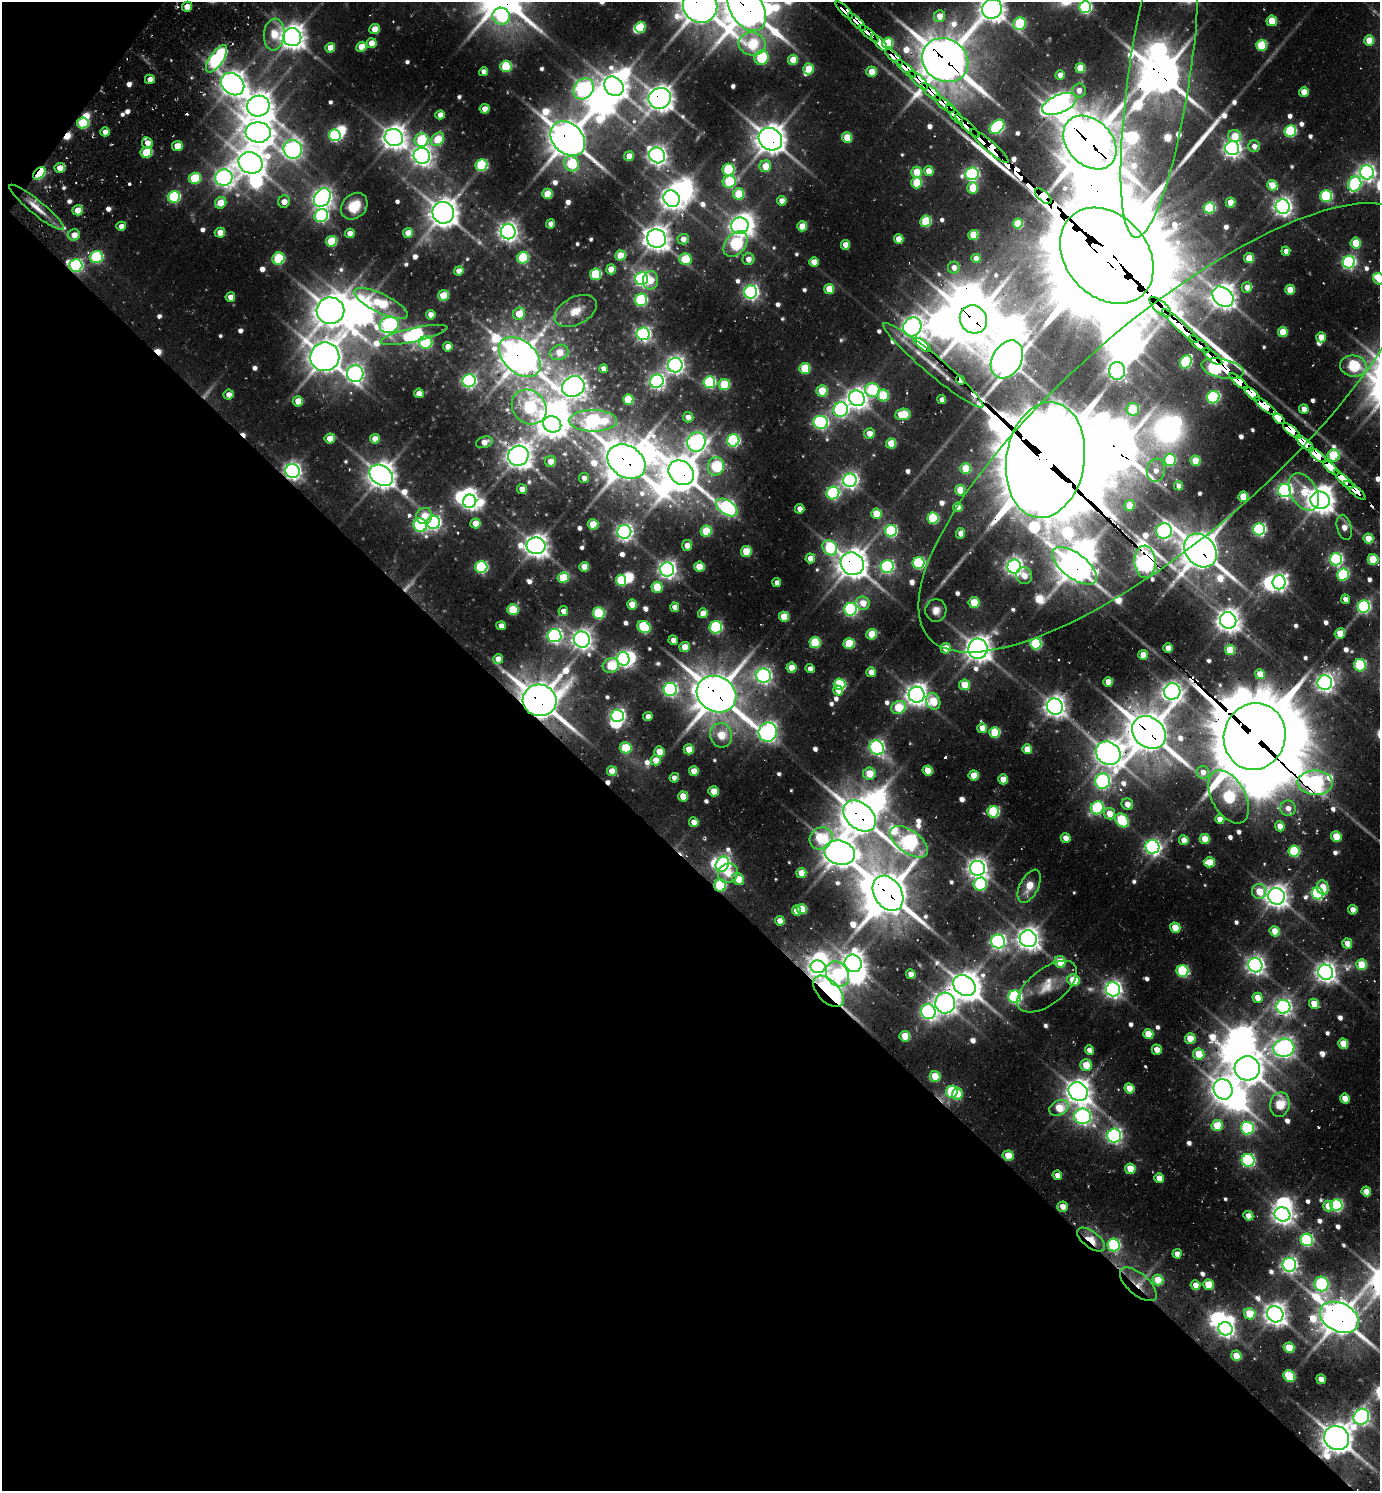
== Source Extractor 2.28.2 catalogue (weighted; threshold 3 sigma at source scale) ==
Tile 9 of 4 x 4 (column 1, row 3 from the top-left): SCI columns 303-1680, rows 1559-3047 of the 6039 x 6026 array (HDU 1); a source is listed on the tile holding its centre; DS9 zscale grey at full resolution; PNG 1382 x 1493 px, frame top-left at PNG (2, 2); each listed source drawn as its Kron ellipse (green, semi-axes under 4 px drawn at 4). Shown black and unused: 43% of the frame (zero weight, under 2 of 3 exposures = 4% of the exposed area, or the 3 px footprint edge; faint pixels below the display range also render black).
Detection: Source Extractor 2.28.2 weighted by HDU 2 'WHT'; one run over the whole footprint, this tile lists its part. Background 0.1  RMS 0.011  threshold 0.0502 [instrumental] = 3 sigma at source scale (4.5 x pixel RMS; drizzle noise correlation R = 1.50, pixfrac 1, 0.05/0.05 arcsec/px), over >= 5 px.
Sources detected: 764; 18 too faint to see at this stretch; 59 inside a brighter object's white glare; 15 cosmic-ray / hot-pixel residue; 3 long thin detections or spike segments (spike, bleed or trail) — neither listed nor drawn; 10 inside a brighter listed object's ellipse — not listed separately; of the other 659, all 500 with FLUX_AUTO >= 9.57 (the completeness limit of this list) listed and drawn (159 fainter detections not listed), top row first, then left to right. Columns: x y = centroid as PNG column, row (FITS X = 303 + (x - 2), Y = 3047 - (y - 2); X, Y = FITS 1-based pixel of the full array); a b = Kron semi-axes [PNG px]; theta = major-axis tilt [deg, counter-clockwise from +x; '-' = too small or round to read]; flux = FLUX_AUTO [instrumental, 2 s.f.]
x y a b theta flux
700 6 18 16 -43 2900
187 7 5 5 - 15
1085 7 6 6 - 230
747 8 25 16 -59 3500
992 9 10 9 - 1400
844 10 11 4 -44 260
501 16 9 8 - 130
940 16 6 5 - 23
1272 21 5 5 - 38
857 22 12 4 -44 320
1020 24 6 6 - 130
640 27 5 5 - 53
375 29 5 5 - 27
274 34 16 10 84 37
869 34 12 4 -41 240
292 37 9 9 - 1500
1369 40 5 5 - 28
371 43 5 5 - 20
879 43 11 4 -48 1100
888 43 5 5 - 63
752 44 14 11 -12 88
1261 45 5 5 - 79
361 47 5 5 - 31
330 48 5 4 - 18
894 57 11 4 -43 350
762 58 7 6 - 130
216 59 16 6 55 340
793 60 5 5 - 33
945 60 24 21 -34 4300
506 66 5 5 - 89
1080 68 5 5 - 41
808 69 5 5 - 38
906 69 12 4 -41 320
483 72 4 4 - 11
871 72 5 5 - 27
1160 72 167 31 82 4600
1060 75 4 4 - 13
150 79 5 4 - 10
918 80 12 5 -44 350
233 84 12 10 -41 1400
614 86 10 9 - 1500
584 89 11 9 53 400
1079 90 7 6 - 13
931 92 12 5 -40 380
1304 92 5 4 - 23
660 98 11 10 - 1500
944 104 13 5 -39 460
1059 104 18 9 23 1200
258 106 11 10 - 1800
485 109 5 5 - 15
955 114 12 3 -51 370
440 115 5 4 - 14
83 123 6 5 - 97
967 126 16 4 -43 630
997 127 8 6 43 240
1290 131 6 5 - 140
105 132 4 4 - 11
258 132 12 10 -4 1800
335 135 6 5 - 210
1235 136 7 6 - 28
847 137 5 5 - 42
394 138 9 8 - 1300
568 138 20 15 -45 3000
438 139 7 6 - 51
770 139 12 10 -36 2000
422 140 7 6 - 120
147 143 5 5 - 14
1090 143 30 22 -46 5000
177 146 5 5 - 27
989 146 25 5 -41 2100
1254 146 6 6 - 11
1232 148 7 7 - 650
293 149 9 9 - 690
146 152 6 5 - 67
657 155 8 7 - 780
422 156 8 8 - 850
629 156 5 5 - 23
250 163 12 10 -24 1800
571 164 8 7 - 79
482 165 6 6 - 140
765 166 6 5 - 28
60 168 5 5 - 18
729 170 6 6 - 120
929 171 5 5 - 23
917 172 5 5 - 43
1367 172 7 7 - 580
39 173 7 4 45 150
972 174 7 6 - 330
195 178 6 5 - 82
224 178 9 8 - 730
729 182 6 6 - 100
917 183 6 5 - 52
1355 184 7 6 - 200
1272 185 5 5 - 30
973 188 6 5 - 47
547 194 5 5 - 37
739 194 5 5 - 60
1043 196 10 5 -42 2400
1326 196 6 6 - 150
174 197 6 6 - 150
322 198 10 7 56 900
672 199 8 7 - 1000
782 201 5 4 - 17
284 202 6 6 - 12
1231 202 5 5 - 29
221 203 6 5 - 27
354 206 15 11 46 35
37 207 34 7 -39 22
1283 207 7 7 - 790
1209 208 6 5 - 120
78 210 5 5 - 22
443 213 11 11 - 1900
321 216 7 6 - 270
926 221 5 5 - 86
551 224 4 4 - 13
1018 224 5 5 - 60
121 226 5 4 - 12
740 226 9 8 - 930
802 226 5 5 - 29
508 232 7 7 - 820
220 233 5 5 - 22
350 233 5 4 - 13
408 233 5 5 - 25
74 235 6 5 - 15
973 235 5 5 - 45
656 239 9 9 - 1400
683 239 5 5 - 13
899 239 5 5 - 27
331 241 5 5 - 60
1356 243 5 5 - 43
735 244 15 10 49 200
845 245 5 4 - 17
1286 251 4 4 - 10
620 255 5 5 - 31
1107 256 53 41 -48 45000
96 257 6 6 - 170
523 258 6 5 - 100
976 258 4 4 - 14
1249 258 5 5 - 25
278 259 6 6 - 110
685 259 6 6 - 62
748 259 6 6 - 13
814 262 5 4 - 19
1349 262 6 6 - 350
76 265 6 6 - 270
954 268 6 6 - 12
611 269 5 5 - 25
459 271 5 4 - 17
596 274 6 5 - 91
642 279 6 6 - 460
1379 279 6 5 - 28
650 280 9 7 84 19
1247 287 5 5 - 14
829 289 5 5 - 36
1290 290 5 5 - 27
751 292 6 6 - 460
443 295 5 5 - 43
230 297 5 4 - 13
1223 297 12 9 -41 1400
641 300 6 6 - 150
381 303 29 9 -26 100
1160 307 13 6 -42 1500
330 311 14 13 - 2500
576 311 22 14 27 27
519 314 6 5 - 35
431 315 5 5 - 13
973 319 15 13 -57 3600
389 325 10 8 20 450
1180 326 24 5 -43 3800
912 327 10 9 - 980
1283 332 5 5 - 39
643 334 6 6 - 410
414 335 34 7 13 320
1321 337 5 5 - 22
426 342 7 6 - 180
1199 344 12 5 -37 730
922 345 10 4 -36 1100
448 347 5 4 - 17
559 352 9 7 21 31
325 357 14 14 - 2400
520 357 24 16 -42 2600
1213 357 11 4 -41 1100
1007 359 20 14 59 2000
1186 362 7 5 57 160
675 365 7 7 - 660
933 365 65 9 -40 180
1353 366 13 10 -8 140
805 368 5 5 - 67
603 369 4 4 - 12
1223 369 21 9 -12 1200
1117 371 9 8 - 580
355 373 8 8 - 650
961 380 4 4 - 470
469 381 7 6 - 340
657 381 7 6 - 480
1239 381 11 4 -40 840
709 382 6 6 - 170
724 385 5 5 - 81
573 387 11 10 - 930
872 390 7 7 - 110
822 391 5 5 - 52
419 393 5 4 - 13
1252 394 9 4 -40 870
229 395 5 5 - 11
883 395 6 6 - 79
1213 397 6 6 - 200
857 398 8 7 - 950
628 399 5 5 - 59
942 400 4 4 - 10
298 401 5 5 - 21
1265 406 13 4 -38 900
529 407 18 16 -45 160
1133 409 6 6 - 49
1304 409 5 4 - 13
841 410 7 7 - 350
903 414 8 5 5 57
688 417 5 5 - 14
1279 419 6 4 -36 750
593 421 24 10 0 380
821 422 7 6 - 310
552 424 9 8 - 1200
1170 428 320 106 41 3700
1292 431 11 4 -39 970
869 433 5 5 - 16
330 438 5 5 - 23
375 439 5 5 - 19
733 440 6 6 - 250
484 442 8 5 17 15
696 442 10 9 - 680
891 443 5 5 - 41
1305 444 11 4 -40 1000
1318 455 10 4 -39 890
518 456 10 10 - 1400
1333 456 6 6 - 92
1045 460 58 39 81 21000
1170 460 6 6 - 110
550 461 5 5 - 14
1195 461 5 5 - 32
626 462 20 15 -34 3100
716 466 9 8 - 120
966 468 5 5 - 41
1331 468 10 3 -40 860
1156 470 11 9 81 13
292 471 7 7 - 640
681 473 13 11 -39 2700
381 475 13 9 -35 1700
584 478 5 5 - 9.6
850 480 7 6 - 540
1344 480 12 3 -42 1400
1179 486 5 4 - 12
522 489 5 5 - 14
960 490 5 5 - 40
1285 491 6 6 - 450
1355 491 13 3 -40 430
1304 492 20 13 -61 43
833 493 6 6 - 230
1243 497 5 5 - 40
1320 500 9 8 - 1500
470 501 7 6 - 490
1129 505 5 5 - 33
727 507 12 7 -34 440
958 507 5 4 - 20
800 509 4 4 - 15
876 514 5 5 - 42
424 516 8 8 - 23
933 518 5 5 - 110
433 522 7 6 - 380
475 523 5 5 - 24
593 524 5 5 - 44
420 525 7 6 - 270
1344 527 13 7 -76 16
1259 529 6 6 - 290
706 531 5 5 - 63
891 531 6 6 - 190
1164 531 8 7 - 460
624 532 7 7 - 600
961 533 5 4 - 13
1368 538 5 5 - 27
687 545 5 5 - 15
536 546 9 8 - 1200
830 548 8 6 -49 110
746 551 5 5 - 47
1200 551 18 14 -49 3100
810 558 5 5 - 18
1336 559 6 6 - 300
1373 559 5 5 - 59
1145 562 16 10 -87 860
919 563 6 6 - 190
852 564 12 11 - 2000
1074 566 26 12 -37 2300
481 567 6 6 - 190
584 567 5 5 - 25
699 567 5 5 - 36
887 567 6 6 - 290
1014 567 7 7 - 680
667 569 7 7 - 670
1343 574 6 5 - 140
1024 576 8 8 - 15
563 577 6 5 - 56
621 580 5 5 - 88
1279 582 7 6 - 540
777 583 4 4 - 10
657 587 5 5 - 46
1345 599 4 4 - 10
974 602 5 5 - 48
863 603 7 6 - 22
632 604 5 5 - 24
675 607 4 4 - 12
1364 607 6 6 - 260
851 609 6 6 - 290
513 610 5 5 - 69
936 610 11 10 - 10
563 611 5 5 - 9.8
599 613 6 6 - 100
703 613 5 5 - 19
784 617 5 5 - 40
1228 620 8 8 - 1200
501 626 4 4 - 11
644 627 7 5 -36 110
716 627 6 6 - 180
1340 633 5 5 - 25
872 634 5 5 - 44
554 635 7 6 - 420
582 639 8 7 - 950
673 640 5 4 - 11
815 642 5 5 - 78
849 644 5 5 - 66
1036 644 6 5 - 150
685 647 5 5 - 26
946 648 5 5 - 24
1168 648 5 4 - 20
978 649 10 9 - 1400
1230 650 5 5 - 46
1143 655 5 5 - 22
498 659 5 5 - 16
623 659 7 6 - 480
1360 665 6 6 - 120
611 666 8 7 - 67
791 668 5 5 - 29
810 669 4 4 - 9.9
871 672 5 5 - 20
1260 674 5 4 - 22
763 676 7 7 - 500
1108 682 5 4 - 24
1325 683 7 7 - 680
840 684 6 5 - 140
965 685 5 5 - 34
670 689 7 6 - 330
838 691 5 4 - 16
1172 691 8 8 - 800
716 694 20 17 -31 3800
917 695 8 8 - 1100
540 700 17 16 - 3500
933 701 8 7 - 42
1055 706 8 8 - 1100
898 707 7 6 - 57
617 716 6 6 - 420
648 717 5 4 - 11
982 728 5 5 - 24
768 732 9 9 - 720
995 732 5 5 - 75
1149 732 18 15 -41 3600
721 735 12 11 - 45
1255 736 33 31 75 13000
626 748 6 5 - 72
877 748 8 6 -49 410
689 749 5 5 - 28
1027 749 5 5 - 23
659 752 5 5 - 26
1108 753 13 11 -33 1500
656 760 5 5 - 19
612 771 5 5 - 23
694 771 5 5 - 24
928 771 5 5 - 30
1203 772 6 6 - 10
869 773 6 6 - 34
974 775 5 5 - 32
674 778 4 4 - 11
1003 779 5 5 - 23
1102 781 8 7 - 370
1315 783 17 12 -2 510
714 791 5 5 - 27
683 796 5 5 - 26
1229 797 29 17 -61 200
1127 804 6 5 - 12
1097 808 7 6 - 180
1288 808 7 7 - 13
993 812 6 5 - 130
1109 814 6 5 - 23
860 816 18 13 -41 3100
1220 819 5 4 - 18
1122 820 8 5 -50 110
694 822 5 5 - 19
1280 826 5 4 - 20
1336 836 5 5 - 39
821 838 12 10 36 92
1066 838 5 4 - 13
1205 839 5 5 - 29
1184 840 5 4 - 22
909 842 22 11 -36 570
1152 847 7 6 - 440
1294 851 6 5 - 110
840 853 15 12 -17 2200
1209 862 6 5 - 35
722 864 8 6 63 510
977 868 7 7 - 940
728 873 10 9 - 22
801 873 5 5 - 23
738 879 6 5 - 29
980 884 7 6 - 190
720 885 6 6 - 120
1029 886 18 9 64 22
1323 888 7 6 - 22
1259 891 7 7 - 34
888 893 19 13 -58 3700
1318 893 6 5 - 210
1276 896 8 8 - 1100
802 909 5 5 - 39
1353 910 5 4 - 9.7
797 911 5 4 - 15
780 921 5 4 - 15
1175 928 5 5 - 30
1275 931 5 5 - 30
1028 939 8 8 - 1200
998 941 7 7 - 460
1347 944 5 5 - 17
1060 962 6 5 - 40
853 963 9 8 - 1100
1255 965 7 7 - 700
1361 965 5 5 - 50
818 967 7 6 - 670
1183 971 6 6 - 140
1326 972 8 7 - 900
837 974 13 10 -55 110
911 974 5 4 - 15
1074 980 6 5 - 56
964 986 12 9 -38 1700
1047 987 35 18 38 37
1113 989 7 7 - 630
828 991 19 11 -47 820
1015 997 6 6 - 280
1257 998 5 5 - 22
945 1003 10 10 - 1000
1314 1004 5 5 - 26
1283 1007 7 7 - 530
928 1012 7 7 - 470
1148 1034 5 5 - 35
905 1036 5 5 - 41
1190 1039 5 5 - 35
1343 1044 5 5 - 36
1284 1048 10 9 - 890
1089 1050 5 4 - 11
1157 1050 5 5 - 16
1199 1054 5 5 - 42
1086 1065 6 6 - 30
1247 1068 12 12 - 1900
935 1076 5 5 - 46
1129 1088 5 5 - 28
1223 1089 10 9 - 1300
952 1092 6 6 - 120
1078 1092 10 9 - 1400
958 1094 6 5 - 21
1345 1099 5 4 - 23
1280 1105 12 10 77 80
1059 1108 10 7 27 39
1083 1116 8 8 - 530
1217 1126 5 5 - 43
1247 1128 6 6 - 190
1114 1136 7 7 - 380
1008 1155 5 5 - 34
1248 1160 6 6 - 240
1130 1169 5 5 - 32
1057 1175 5 4 - 11
1159 1178 5 4 - 18
1366 1192 5 5 - 21
1336 1205 6 6 - 210
1328 1206 5 5 - 23
1063 1207 5 5 - 16
1282 1214 8 7 - 920
1248 1216 5 4 - 16
1091 1240 16 8 -38 32
1307 1240 6 6 - 180
1114 1245 6 6 - 200
1177 1254 4 4 - 12
1289 1265 7 6 - 470
1158 1280 5 5 - 39
1138 1284 22 10 -41 20
1208 1284 5 5 - 39
1321 1284 7 7 - 200
1195 1285 5 5 - 15
1250 1314 6 5 - 50
1275 1314 8 8 - 1100
1339 1317 20 14 -26 2800
1225 1329 7 6 - 570
1289 1348 5 5 - 40
1236 1356 5 5 - 27
1289 1376 6 5 - 76
1321 1379 5 4 - 15
1361 1417 8 7 - 480
1337 1438 13 12 - 2100
Overlapping masked pixels (flux is a lower limit): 71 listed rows (the first 20) at x y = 700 6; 747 8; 844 10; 857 22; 869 34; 879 43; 894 57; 945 60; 906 69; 1160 72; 918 80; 931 92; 660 98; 944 104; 955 114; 967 126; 568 138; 770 139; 1090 143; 989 146
Isophote crosses this tile's border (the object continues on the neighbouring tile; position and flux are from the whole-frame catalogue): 8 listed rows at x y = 700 6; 1085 7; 747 8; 992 9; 1160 72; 1379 279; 1170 428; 1339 1317